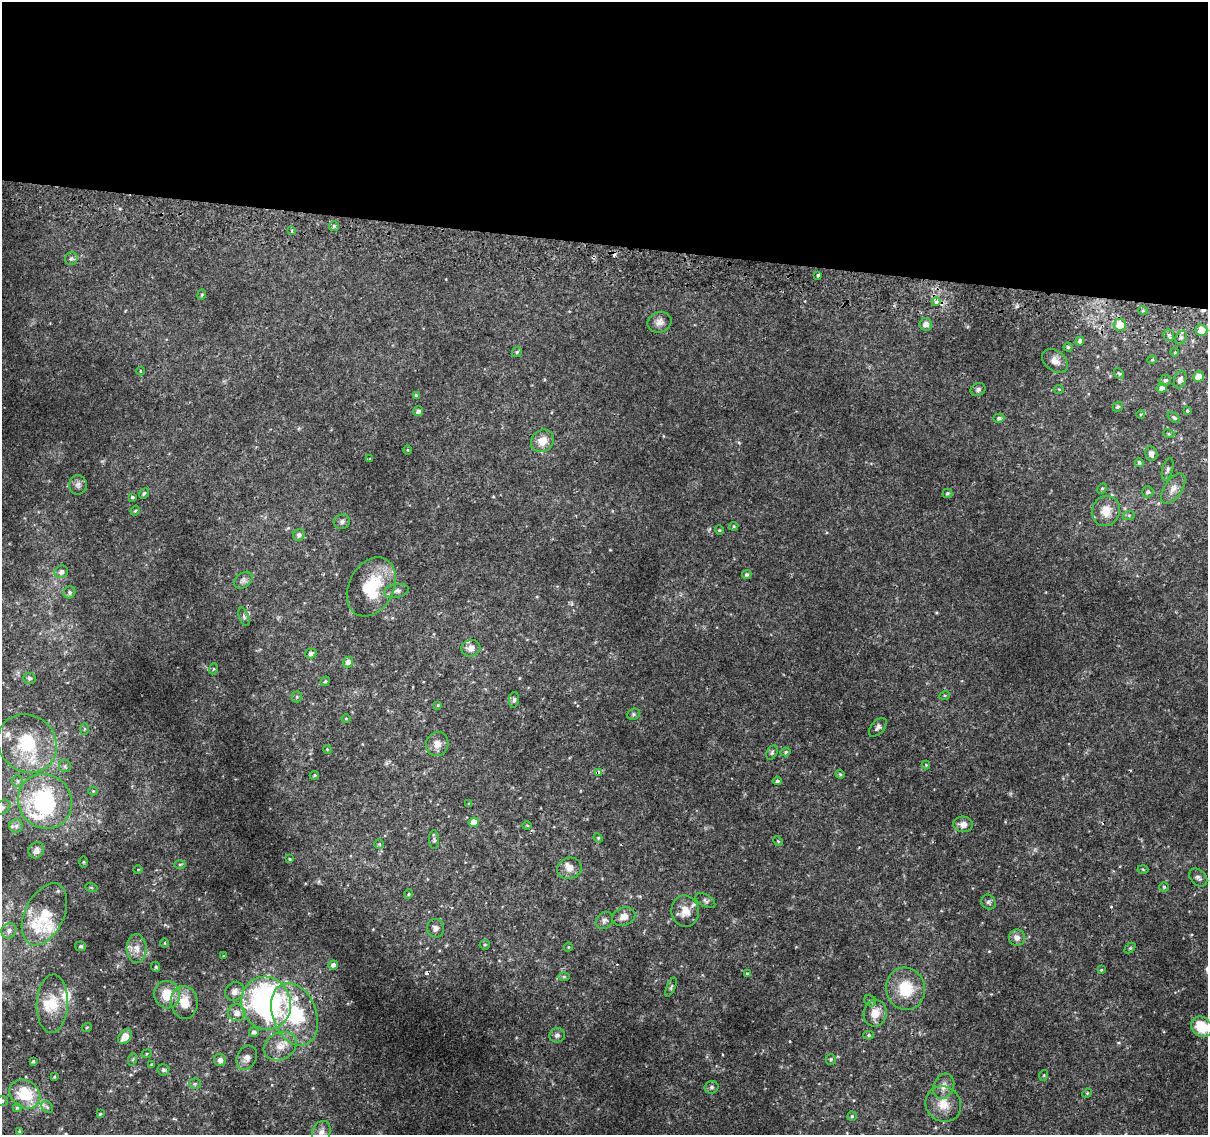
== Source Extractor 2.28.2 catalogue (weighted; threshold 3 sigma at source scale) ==
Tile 3 of 4 x 4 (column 3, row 1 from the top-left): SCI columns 2418-3623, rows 3662-4794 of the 4843 x 5116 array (HDU 1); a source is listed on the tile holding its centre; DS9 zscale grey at full resolution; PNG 1210 x 1137 px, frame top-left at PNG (2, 2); each listed source drawn as its Kron ellipse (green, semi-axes under 4 px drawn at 4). Shown black and unused: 21% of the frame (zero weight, under 2 of 3 exposures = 2% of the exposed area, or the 3 px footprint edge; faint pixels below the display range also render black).
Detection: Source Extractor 2.28.2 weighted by HDU 2 'WHT'; one run over the whole footprint, this tile lists its part. Background 0.0111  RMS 0.0038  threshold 0.017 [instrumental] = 3 sigma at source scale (4.5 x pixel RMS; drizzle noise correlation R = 1.50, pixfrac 1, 0.0396/0.0396 arcsec/px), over >= 5 px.
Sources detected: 190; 4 cosmic-ray / hot-pixel residue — neither listed nor drawn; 13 inside a brighter listed object's ellipse — not listed separately; the other 173 listed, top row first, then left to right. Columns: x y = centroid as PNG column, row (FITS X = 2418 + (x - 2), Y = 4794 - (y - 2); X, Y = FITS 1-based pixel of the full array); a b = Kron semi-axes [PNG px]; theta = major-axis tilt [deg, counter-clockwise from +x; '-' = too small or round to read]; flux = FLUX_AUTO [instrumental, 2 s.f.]
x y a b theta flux
334 226 5 5 - 0.71
292 230 4 3 - 0.55
71 258 6 6 - 0.79
818 275 3 3 - 1.2
202 295 5 4 - 0.48
936 302 4 4 - 2.2
1143 311 5 3 - 0.4
659 322 12 10 22 2.3
926 324 6 6 - 2.3
1120 325 6 6 - 6.5
1201 330 6 5 - 4.2
1169 335 6 5 - 0.76
1181 338 7 5 61 1.1
1080 341 4 4 - 1.2
1068 347 4 4 - 0.56
517 352 6 4 45 0.57
1175 352 4 3 - 0.31
1152 360 4 4 - 0.39
1055 361 14 10 -36 2.8
140 371 4 3 - 0.3
1119 374 6 4 -53 0.51
1198 377 5 5 - 5.2
1180 379 9 6 72 2
1165 380 6 5 - 0.72
1162 388 5 4 - 1.6
978 389 8 6 25 1.1
1059 389 5 4 - 0.37
416 396 4 4 - 0.84
1118 407 5 4 - 0.71
418 411 5 5 - 1.1
1187 411 4 3 - 0.53
1141 414 4 3 - 0.36
1174 417 7 4 -37 0.72
999 418 5 4 - 0.85
1169 434 5 3 - 0.43
542 441 12 10 43 4.7
408 450 4 3 - 0.31
1151 454 7 6 - 1.6
369 459 3 2 - 0.33
1139 463 4 4 - 0.78
1168 469 11 5 75 0.97
78 485 9 9 - 1.4
1102 488 5 4 - 0.5
1173 488 17 8 56 2.7
1148 492 6 5 - 0.88
947 493 5 5 - 0.65
144 494 5 4 - 0.55
132 497 4 3 - 0.54
135 511 5 3 - 0.47
1106 511 15 14 - 5.1
1129 515 6 4 18 0.49
342 522 8 7 - 1.1
734 526 4 4 - 0.49
719 530 4 4 - 0.43
299 535 6 5 - 1.1
61 572 7 6 - 1.6
747 574 5 4 - 0.83
243 580 10 7 38 1.3
371 587 31 22 62 17
396 591 12 6 9 1.6
69 592 6 5 - 0.97
244 617 10 4 -71 0.81
471 648 9 8 - 2.5
311 653 5 5 - 1.1
348 662 5 5 - 1.9
213 669 5 3 - 0.4
29 678 6 5 - 0.73
325 681 5 4 - 0.58
945 695 5 3 - 0.4
297 697 5 5 - 0.54
514 700 8 5 85 0.81
438 705 4 3 - 0.36
633 714 7 5 22 0.64
346 719 5 3 - 0.32
878 727 11 6 49 1.2
84 729 6 4 88 0.42
27 743 31 28 -42 19
437 744 12 11 - 2.9
327 749 4 3 - 0.3
786 752 5 4 - 0.66
772 753 8 5 64 0.69
926 765 4 4 - 0.33
65 766 6 6 - 0.78
598 773 4 3 - 3.2
840 774 4 4 - 0.49
314 775 5 4 - 0.4
18 781 6 5 - 0.76
777 781 4 4 - 0.72
93 791 4 4 - 0.38
45 801 28 26 -51 45
469 804 3 3 - 0.53
2 808 9 6 37 1.1
474 822 5 5 - 4.9
963 824 9 8 - 2.5
527 825 5 3 - 0.31
16 826 6 6 - 1.2
598 838 5 4 - 0.43
434 840 9 5 -89 0.8
778 841 5 4 - 0.36
379 844 5 5 - 0.52
36 850 8 7 - 1.8
290 859 4 3 - 0.37
84 862 5 3 - 0.36
180 864 6 4 1 0.51
569 868 12 10 20 2.6
138 869 4 3 - 0.28
1143 869 5 3 - 0.36
1198 877 10 7 -44 1.3
91 887 6 4 -19 0.41
1164 887 5 5 - 0.47
409 894 4 4 - 0.48
705 901 11 6 -30 1
989 902 8 7 - 0.88
685 911 15 13 -79 5
44 914 33 19 64 13
624 917 12 9 21 2.9
604 920 9 7 44 1.2
435 928 9 8 - 1.5
9 931 8 7 - 1.6
1017 938 8 8 - 2
164 943 5 3 - 0.27
485 945 5 5 - 0.51
81 946 5 5 - 0.6
568 947 4 3 - 0.29
1130 948 6 4 44 0.49
137 949 14 10 -87 3.4
224 955 3 2 - 0.45
333 965 5 4 - 1.4
156 967 5 4 - 0.55
1101 970 4 4 - 0.4
747 974 4 4 - 0.58
564 976 6 4 0 0.57
671 987 10 4 66 0.73
906 989 21 19 -76 12
234 991 10 8 42 2
167 995 14 12 -78 8.2
870 1001 6 5 - 0.66
184 1002 16 13 -84 7.1
266 1003 27 24 -68 100
52 1004 29 15 87 9
237 1013 8 8 - 2.7
875 1013 13 11 81 4.5
295 1014 32 22 -69 30
87 1027 5 3 - 0.33
1202 1027 11 9 -40 11
254 1032 5 5 - 1.2
557 1035 8 7 - 1.2
869 1035 5 4 - 0.55
125 1037 8 6 52 4
280 1046 17 13 29 5
147 1054 5 4 - 0.44
247 1058 13 9 63 2.2
133 1059 6 4 71 0.5
831 1059 5 5 - 0.51
220 1060 6 6 - 1.5
33 1061 3 3 - 0.48
152 1064 4 3 - 0.37
163 1070 6 5 - 0.81
1044 1075 5 3 - 0.36
54 1077 3 2 - 0.33
195 1084 6 5 - 0.65
944 1086 13 10 62 2.8
711 1087 7 6 - 0.8
1087 1093 5 4 - 0.42
25 1094 16 13 -37 14
2 1101 6 5 - 0.65
943 1104 18 17 - 6.2
47 1107 6 5 - 0.78
17 1108 4 4 - 0.49
100 1114 3 3 - 0.42
852 1116 4 4 - 0.46
19 1131 3 3 - 0.4
321 1132 11 9 64 2.1
Overlapping masked pixels (flux is a lower limit): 1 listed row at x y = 598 773
Isophote crosses this tile's border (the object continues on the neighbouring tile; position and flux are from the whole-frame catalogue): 3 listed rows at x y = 2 808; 1202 1027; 2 1101
Unlisted compact peaks at least as high as the median listed source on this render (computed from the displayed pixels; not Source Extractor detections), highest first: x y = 739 443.